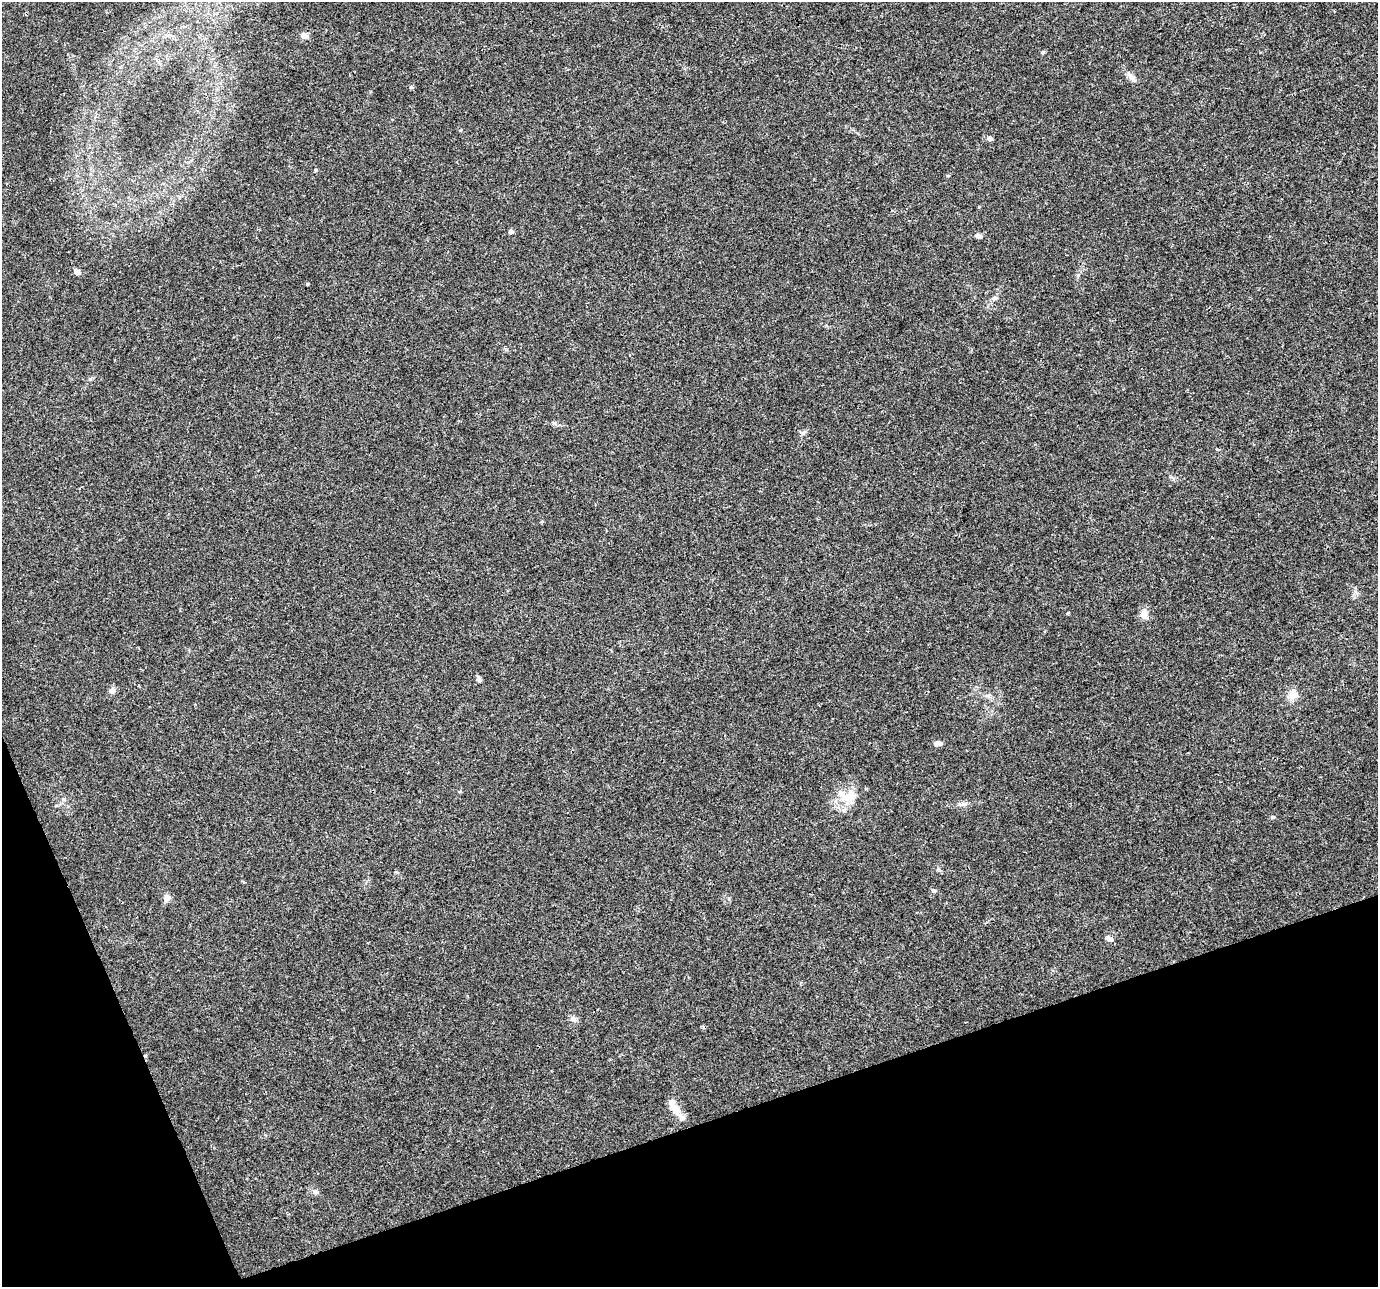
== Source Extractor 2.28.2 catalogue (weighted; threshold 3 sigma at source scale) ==
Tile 14 of 4 x 4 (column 2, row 4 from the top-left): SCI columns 1379-2754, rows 132-1416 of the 5506 x 5346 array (HDU 1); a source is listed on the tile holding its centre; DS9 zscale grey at full resolution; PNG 1380 x 1289 px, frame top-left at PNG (2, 2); no overlay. Shown black and unused: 17% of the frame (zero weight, under 3 of 4 exposures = <1% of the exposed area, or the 3 px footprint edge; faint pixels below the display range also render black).
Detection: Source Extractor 2.28.2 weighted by HDU 2 'WHT'; one run over the whole footprint, this tile lists its part. Background 0.0199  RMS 0.003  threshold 0.0133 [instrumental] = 3 sigma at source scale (4.5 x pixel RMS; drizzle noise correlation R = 1.50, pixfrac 1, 0.0396/0.0396 arcsec/px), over >= 5 px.
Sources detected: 29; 1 cosmic-ray / hot-pixel residue — not listed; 2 inside a brighter listed object's ellipse — not listed separately; the other 26 listed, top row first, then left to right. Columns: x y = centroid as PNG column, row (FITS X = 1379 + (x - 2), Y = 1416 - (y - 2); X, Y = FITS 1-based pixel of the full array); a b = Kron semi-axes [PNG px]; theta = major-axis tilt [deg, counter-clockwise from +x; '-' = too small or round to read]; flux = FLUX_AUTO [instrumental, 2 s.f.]
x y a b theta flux
304 36 5 4 - 4.6
1043 52 6 3 19 0.38
1132 77 14 7 -47 1.7
989 138 5 4 - 1.4
315 170 5 4 - 0.4
511 232 5 4 - 0.83
978 235 7 5 -10 1.1
77 272 8 6 -25 1.3
307 284 3 3 - 0.36
994 298 8 6 29 0.88
803 433 6 5 - 0.62
1068 613 4 3 - 0.25
1144 614 13 9 79 2
479 679 8 6 -68 0.71
112 691 9 7 59 1.2
1293 695 11 10 - 2.7
987 696 7 4 0 0.65
937 743 5 4 - 2.8
848 797 24 17 24 6.9
963 804 11 6 -1 1.1
1272 817 5 4 - 0.49
934 891 7 5 2 0.5
167 898 9 7 64 1.7
1109 939 10 6 -25 1.3
573 1019 9 7 -39 1
673 1105 23 7 -60 3.6
Unlisted compact peaks at least as high as the median listed source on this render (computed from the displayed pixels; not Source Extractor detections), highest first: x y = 411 87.